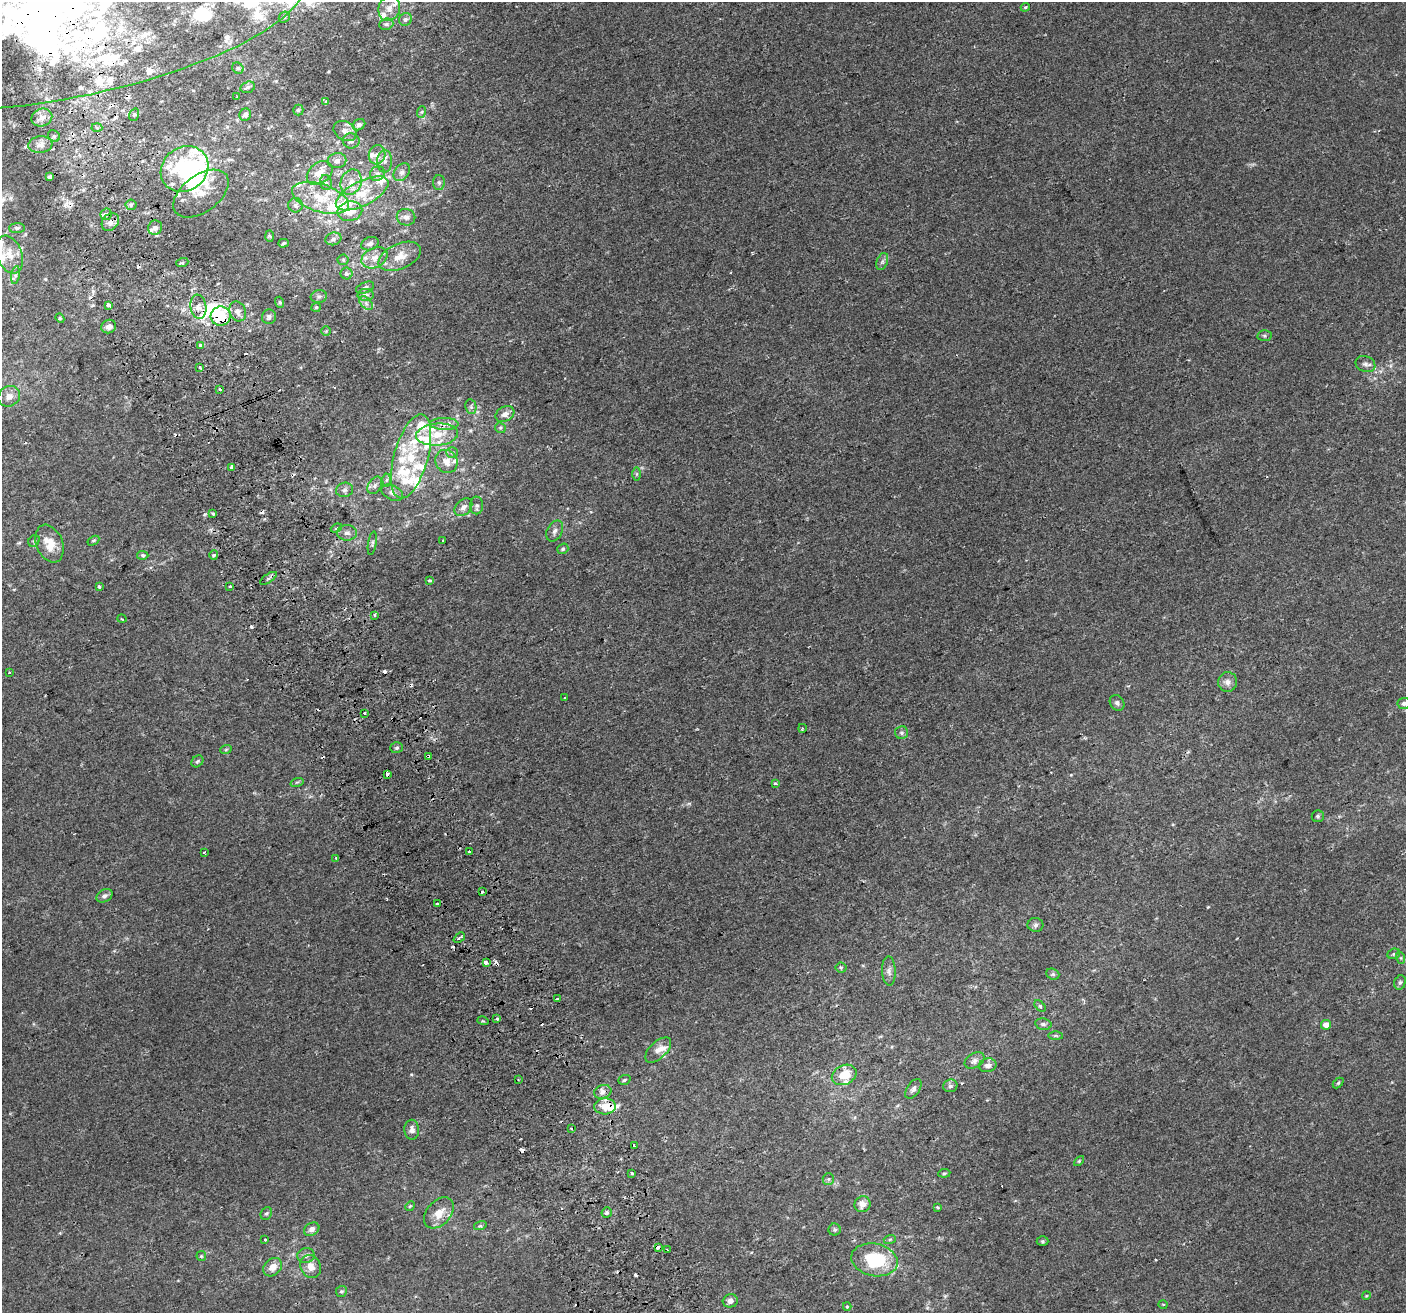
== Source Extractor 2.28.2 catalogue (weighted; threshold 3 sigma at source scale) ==
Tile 11 of 4 x 4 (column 3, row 3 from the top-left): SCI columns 2849-4252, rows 1415-2725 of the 5699 x 5506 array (HDU 1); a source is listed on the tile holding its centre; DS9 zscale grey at full resolution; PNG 1408 x 1315 px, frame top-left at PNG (2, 2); each listed source drawn as its Kron ellipse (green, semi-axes under 4 px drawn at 4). Shown black and unused: <1% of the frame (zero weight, under 2 of 3 exposures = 2% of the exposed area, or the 3 px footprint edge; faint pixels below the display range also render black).
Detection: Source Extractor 2.28.2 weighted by HDU 2 'WHT'; one run over the whole footprint, this tile lists its part. Background 0.00186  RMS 0.0028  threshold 0.0126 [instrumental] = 3 sigma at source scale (4.5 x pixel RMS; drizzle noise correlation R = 1.50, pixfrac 1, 0.0396/0.0396 arcsec/px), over >= 5 px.
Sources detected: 272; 8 inside a brighter object's white glare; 22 cosmic-ray / hot-pixel residue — neither listed nor drawn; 53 inside a brighter listed object's ellipse — not listed separately; the other 189 listed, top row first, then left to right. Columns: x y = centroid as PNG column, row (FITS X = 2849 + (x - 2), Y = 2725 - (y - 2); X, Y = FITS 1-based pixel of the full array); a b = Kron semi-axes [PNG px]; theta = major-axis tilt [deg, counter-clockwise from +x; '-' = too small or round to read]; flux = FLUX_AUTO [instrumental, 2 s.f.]
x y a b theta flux
1025 7 4 4 - 0.38
389 9 13 10 75 2.6
284 17 6 5 - 0.52
405 19 7 6 - 0.73
386 24 7 5 20 0.73
92 33 216 60 13 100
238 68 6 5 - 0.47
248 87 7 5 17 0.58
237 96 3 2 - 0.23
326 102 4 3 - 1.8
298 110 5 5 - 0.34
421 112 6 4 69 0.34
134 115 6 4 71 0.51
245 115 6 5 - 0.88
42 117 10 9 - 1.9
359 125 6 5 - 0.86
97 127 5 3 - 0.42
345 131 12 9 -33 1.8
54 136 6 5 - 0.52
351 141 8 7 - 1.1
40 145 12 8 6 1.7
377 155 10 8 76 1.8
337 161 9 7 11 1.1
385 161 11 7 87 1.4
184 169 25 22 38 18
402 172 10 7 50 1.1
320 173 14 10 38 3.3
377 174 8 7 - 1
50 177 4 3 - 6.2
351 182 13 10 69 2.8
326 183 7 5 -73 0.7
439 183 7 6 - 0.68
362 193 29 12 27 7.9
201 194 31 18 37 5.1
320 198 29 14 -17 8.2
131 205 5 5 - 0.45
296 205 7 7 - 0.84
350 211 12 9 12 3.8
106 214 6 5 - 1.4
406 217 9 8 - 1.3
110 222 10 7 49 1.6
17 228 8 5 4 0.61
155 228 7 7 - 1.1
270 236 6 4 -88 0.3
333 239 8 6 17 0.83
284 243 5 4 - 0.42
370 244 9 6 19 0.88
9 255 19 12 -70 4.1
400 256 22 12 24 4.3
374 258 14 10 26 2.7
343 260 5 5 - 0.43
882 261 9 5 70 0.74
182 263 6 4 19 0.42
346 273 6 6 - 0.54
15 275 9 4 81 0.69
365 288 9 5 23 0.72
366 295 8 6 3 0.85
319 296 8 6 11 0.72
280 302 6 3 -70 0.34
366 303 8 5 -46 0.9
108 305 4 3 - 4.5
198 307 12 8 -81 1.8
316 307 5 4 - 0.3
238 311 10 8 -65 1.4
221 316 10 9 - 12
269 317 7 7 - 0.77
60 318 5 4 - 0.31
109 327 7 6 - 1.3
326 331 5 5 - 0.31
1264 336 7 5 -2 0.53
200 345 4 3 - 0.92
1365 364 10 7 -23 1.1
199 367 3 3 - 1.9
220 389 3 3 - 0.92
9 396 11 10 - 1.9
471 407 7 5 -79 0.68
505 414 10 7 29 1.4
444 424 14 6 -1 1.6
500 428 5 5 - 0.4
437 434 21 11 5 5.7
452 452 6 5 - 0.56
411 456 43 17 74 14
446 461 12 10 -54 2.7
232 468 4 3 - 1.9
637 474 7 4 90 0.44
386 480 6 4 88 0.56
375 485 9 6 60 0.95
345 490 8 7 - 0.88
392 493 11 7 -27 1.2
477 505 9 6 89 0.82
463 507 10 7 46 1.4
213 514 3 2 - 0.47
336 528 6 4 21 0.64
555 531 11 7 62 1.2
347 533 10 8 1 1.2
443 540 3 2 - 0.16
34 541 6 5 - 0.46
93 541 6 4 31 0.41
372 543 12 4 81 0.57
50 544 19 13 -68 4.7
563 549 6 5 - 0.52
143 555 6 4 -4 0.46
214 555 5 4 - 0.37
268 578 9 4 35 0.57
429 580 3 3 - 0.92
99 586 3 3 - 1.3
230 586 3 3 - 0.78
375 615 3 3 - 0.45
122 619 4 3 - 0.23
9 672 3 3 - 1.5
1228 682 10 9 - 1.5
565 698 3 3 - 1.7
1117 703 8 6 -55 0.86
1404 703 6 5 - 0.76
364 713 3 3 - 1.1
802 728 4 2 - 0.25
902 733 6 6 - 0.67
397 748 6 5 - 0.5
226 749 6 3 20 0.3
428 756 3 3 - 1.5
197 761 7 5 43 0.49
387 774 4 3 - 2.6
297 782 7 4 18 0.4
775 783 3 3 - 1.1
1318 816 6 5 - 0.54
204 852 3 3 - 0.95
469 852 3 3 - 2.5
336 858 3 3 - 0.82
482 892 3 3 - 1.9
104 896 8 6 29 0.99
437 904 3 3 - 1.6
1035 925 8 7 - 0.75
459 938 6 2 40 0.43
1394 954 6 5 - 0.49
1401 958 6 4 -71 0.38
486 963 4 3 - 1.1
841 968 5 5 - 0.42
889 971 15 6 -88 1.2
1053 974 7 5 -21 0.5
1400 982 7 5 72 0.58
557 999 3 3 - 0.5
1040 1006 7 4 -46 0.44
497 1018 3 3 - 1.6
483 1021 6 3 -16 0.31
1043 1024 8 5 -10 0.61
1326 1025 5 4 - 2.1
1056 1036 7 4 0 0.38
658 1050 16 8 44 2
975 1060 11 7 29 1.1
988 1065 9 7 12 1.2
844 1075 13 9 24 5.4
518 1080 2 2 - 0.21
624 1080 6 4 19 0.45
1338 1083 6 4 45 0.38
950 1086 7 6 - 0.79
913 1089 11 6 55 0.93
603 1092 9 6 19 1.3
605 1106 11 8 3 3.8
571 1128 3 2 - 0.29
412 1130 10 7 -88 1.4
634 1146 3 2 - 0.54
1079 1161 6 3 45 0.33
632 1173 3 3 - 2.1
944 1173 6 4 7 0.37
828 1179 6 5 - 0.56
862 1204 8 7 - 2
410 1206 5 4 - 0.3
937 1207 4 3 - 0.23
266 1213 7 5 64 0.5
439 1213 18 12 48 3.9
607 1213 5 5 - 0.57
480 1226 6 4 17 0.4
312 1229 8 6 30 1.3
835 1230 6 6 - 0.54
890 1239 6 4 18 0.42
265 1240 3 3 - 0.44
1043 1241 6 5 - 0.44
658 1247 4 3 - 3.2
667 1250 3 2 - 0.38
201 1256 5 4 - 0.34
306 1256 9 7 7 1
874 1260 23 16 -12 16
311 1266 12 10 -62 2.6
273 1267 10 8 42 2.4
341 1291 6 5 - 0.43
1366 1296 4 3 - 0.24
730 1301 7 6 - 1.2
1163 1304 5 3 - 0.21
847 1307 4 4 - 0.37
Overlapping masked pixels (flux is a lower limit): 7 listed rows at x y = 92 33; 110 222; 221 316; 428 756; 387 774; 605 1106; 658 1247
Isophote crosses this tile's border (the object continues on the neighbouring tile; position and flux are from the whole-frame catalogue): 2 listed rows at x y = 92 33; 1404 703
Unlisted compact peaks at least as high as the median listed source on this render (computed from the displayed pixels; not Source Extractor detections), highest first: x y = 205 514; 411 1074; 1208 907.